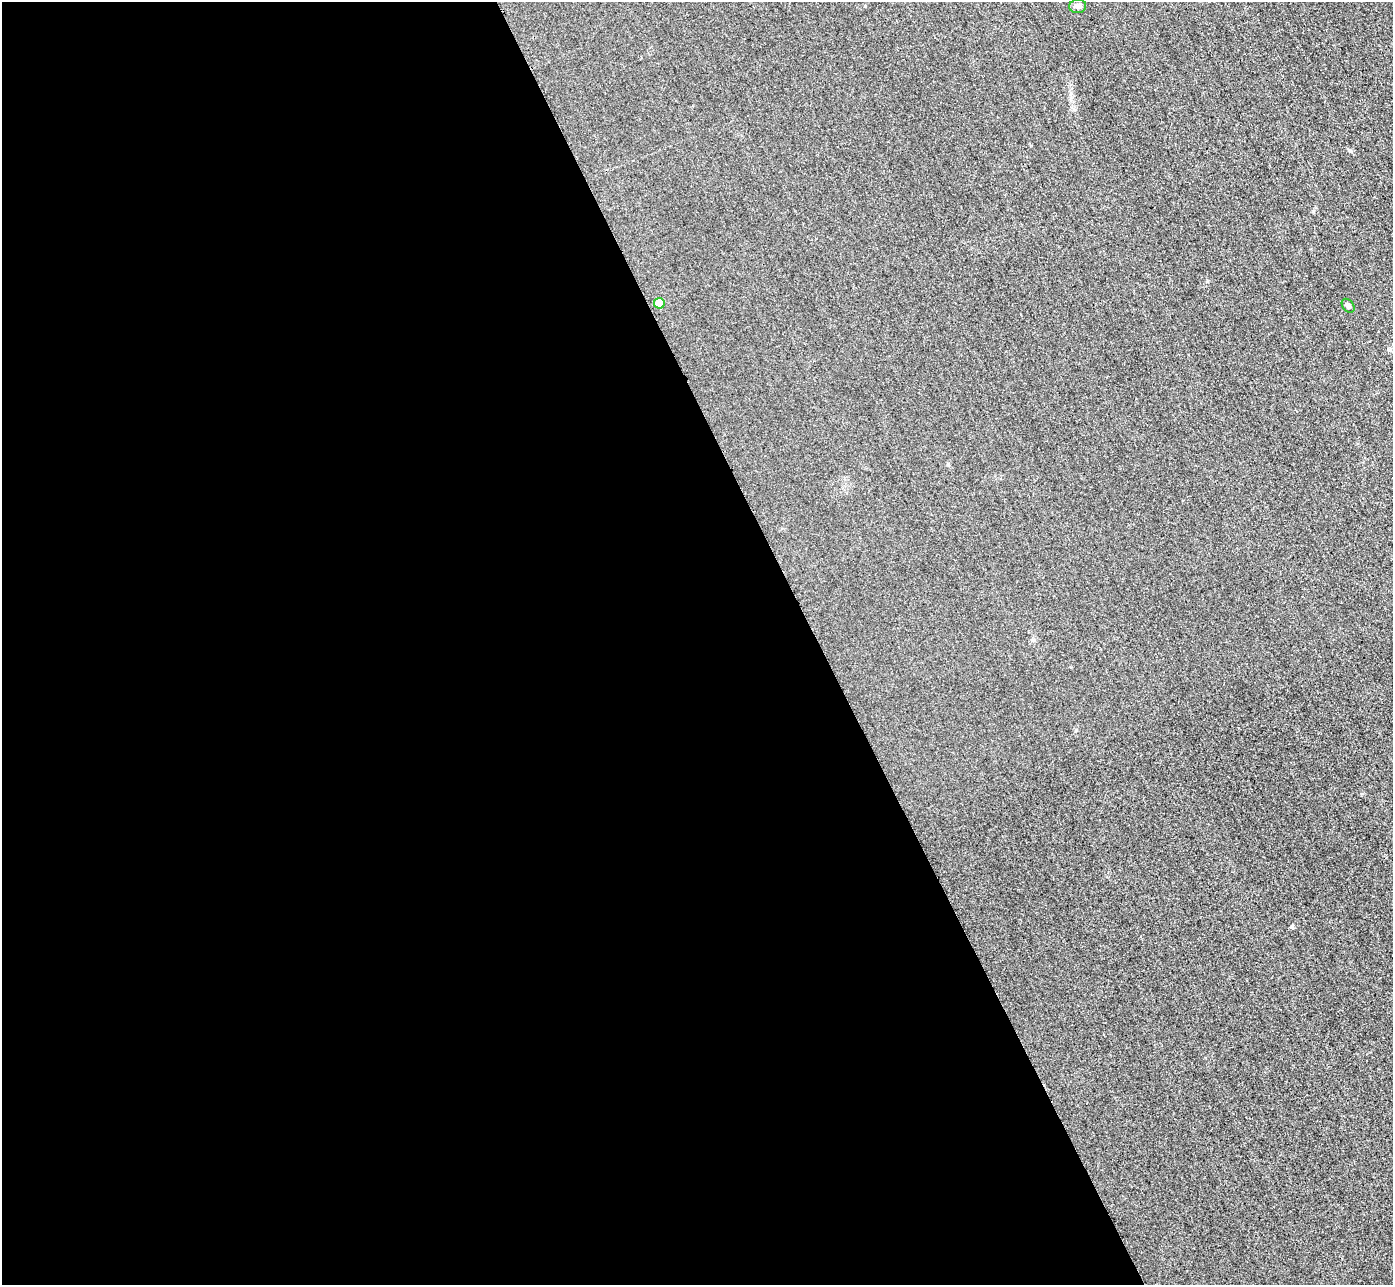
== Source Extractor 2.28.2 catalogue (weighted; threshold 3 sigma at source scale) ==
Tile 9 of 4 x 4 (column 1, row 3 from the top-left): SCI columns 31-1421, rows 1590-2872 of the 5625 x 5613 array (HDU 1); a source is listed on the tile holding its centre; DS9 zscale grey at full resolution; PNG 1395 x 1287 px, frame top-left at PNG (2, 2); each listed source drawn as its Kron ellipse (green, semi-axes under 4 px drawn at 4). Shown black and unused: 59% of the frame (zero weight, under 3 of 4 exposures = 3% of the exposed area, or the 3 px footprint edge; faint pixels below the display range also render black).
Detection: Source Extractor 2.28.2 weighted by HDU 2 'WHT'; one run over the whole footprint, this tile lists its part. Background 0.0651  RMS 0.019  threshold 0.0834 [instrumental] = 3 sigma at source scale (4.5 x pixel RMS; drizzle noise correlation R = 1.50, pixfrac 1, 0.05/0.05 arcsec/px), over >= 5 px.
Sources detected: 3; all 3 listed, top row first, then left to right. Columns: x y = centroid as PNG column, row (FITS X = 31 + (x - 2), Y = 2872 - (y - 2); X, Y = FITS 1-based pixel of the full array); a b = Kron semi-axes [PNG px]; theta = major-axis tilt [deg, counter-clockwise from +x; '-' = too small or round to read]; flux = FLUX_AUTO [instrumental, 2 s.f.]
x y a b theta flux
1078 6 8 7 - 7
659 303 5 5 - 35
1348 306 8 5 -54 4.2